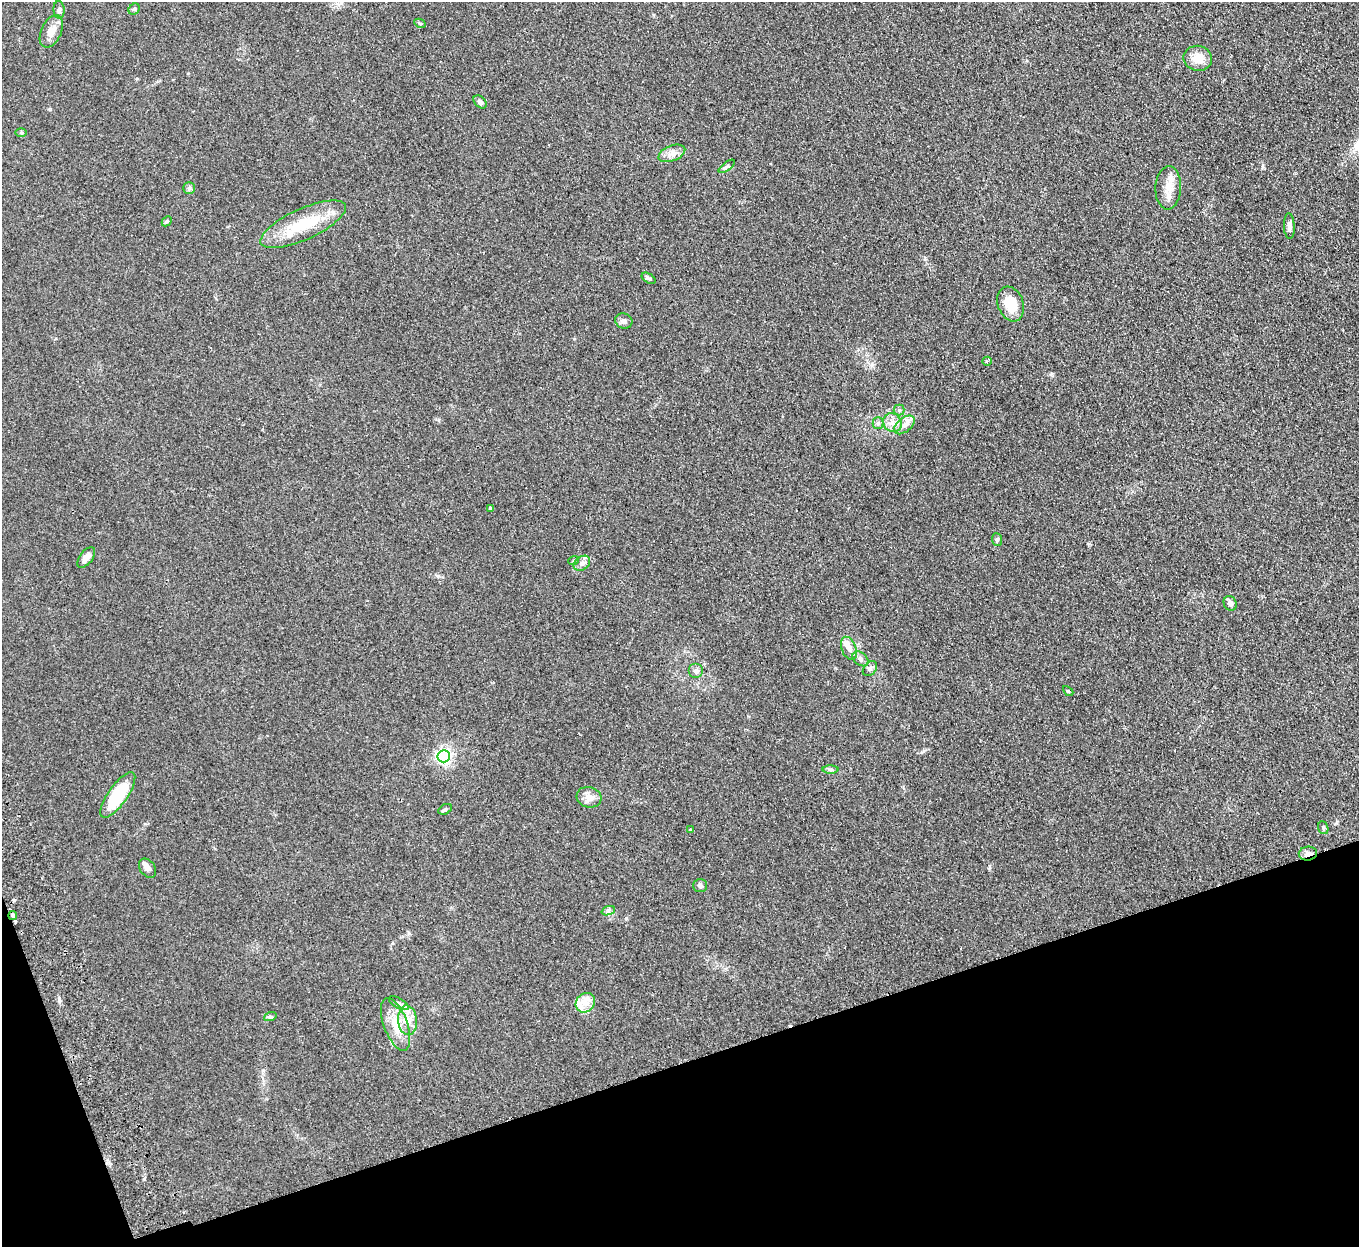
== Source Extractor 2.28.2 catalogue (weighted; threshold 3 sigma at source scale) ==
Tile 14 of 4 x 4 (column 2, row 4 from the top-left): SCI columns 1413-2769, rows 176-1420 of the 5539 x 5457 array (HDU 1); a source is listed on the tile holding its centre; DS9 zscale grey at full resolution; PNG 1361 x 1249 px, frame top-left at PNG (2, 2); each listed source drawn as its Kron ellipse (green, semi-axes under 4 px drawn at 4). Shown black and unused: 16% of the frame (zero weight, under 2 of 3 exposures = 3% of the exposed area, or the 3 px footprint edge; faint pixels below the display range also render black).
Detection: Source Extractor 2.28.2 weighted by HDU 2 'WHT'; one run over the whole footprint, this tile lists its part. Background 0.189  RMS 0.014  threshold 0.0608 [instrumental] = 3 sigma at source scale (4.5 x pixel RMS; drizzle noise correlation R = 1.50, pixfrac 1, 0.05/0.05 arcsec/px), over >= 5 px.
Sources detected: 57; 2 cosmic-ray / hot-pixel residue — neither listed nor drawn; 5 inside a brighter listed object's ellipse — not listed separately; the other 50 listed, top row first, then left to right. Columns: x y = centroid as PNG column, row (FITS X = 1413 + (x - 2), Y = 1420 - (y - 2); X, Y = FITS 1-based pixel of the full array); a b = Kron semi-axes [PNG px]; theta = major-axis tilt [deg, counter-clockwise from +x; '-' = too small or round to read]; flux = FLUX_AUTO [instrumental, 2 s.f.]
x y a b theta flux
134 9 6 5 - 2.1
59 10 9 5 -85 3.5
420 23 6 4 -28 1.8
51 31 17 10 65 13
1198 58 14 12 -10 18
480 102 7 5 -45 3.7
21 133 6 4 -2 1.6
672 153 14 7 22 8.7
727 166 9 4 36 2.8
189 188 6 5 - 2.6
1168 188 21 13 88 17
167 221 6 4 45 1.8
303 224 46 15 24 55
1289 226 12 5 -87 5.4
649 278 8 4 -35 2.8
1011 304 18 12 -70 28
624 321 9 7 -18 5.3
987 361 5 3 - 3.1
899 410 5 5 - 2.3
878 423 5 5 - 2.7
892 423 10 9 - 8.9
904 425 12 7 40 8.2
490 508 3 3 - 7.2
997 540 6 5 - 2.8
86 557 12 6 52 7.9
574 560 5 3 - 1.6
582 563 9 6 38 5.5
1230 603 7 6 - 4.5
849 648 12 7 -70 6.9
860 659 9 6 -40 4
870 669 8 6 50 3.4
696 671 7 7 - 5.6
1068 691 6 3 -45 1.6
444 756 6 6 - 350
831 770 8 4 -1 2.6
118 795 27 9 55 62
589 797 12 10 -16 10
445 809 7 4 28 2.2
1323 828 6 5 - 2.3
690 829 3 3 - 1.7
1308 854 9 7 7 6.1
148 868 10 7 -53 6.7
700 885 7 6 - 3.1
608 911 7 4 20 2.5
13 916 4 3 - 11
399 1003 11 5 -30 3.3
585 1003 10 9 - 11
270 1017 6 4 19 2.4
408 1020 15 9 -86 13
396 1024 28 12 -70 28
Overlapping masked pixels (flux is a lower limit): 2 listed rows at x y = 1308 854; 13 916
Unlisted compact peaks at least as high as the median listed source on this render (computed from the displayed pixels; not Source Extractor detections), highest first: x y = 438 576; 1089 544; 626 918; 1052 374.